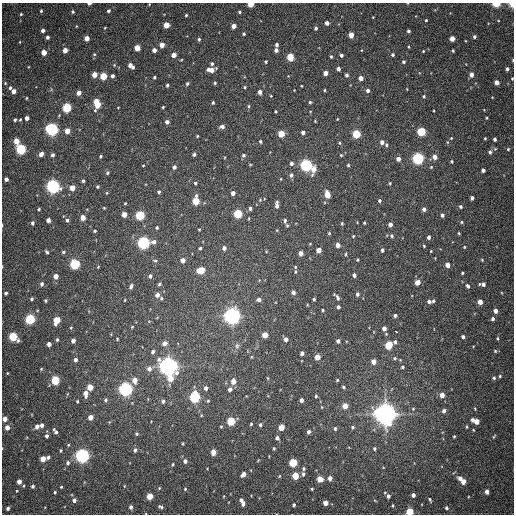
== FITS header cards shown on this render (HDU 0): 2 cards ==
NAXIS1  =                  512
NAXIS2  =                  512

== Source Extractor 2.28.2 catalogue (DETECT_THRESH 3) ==
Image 512 x 512 px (HDU 0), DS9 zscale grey, 1 PNG px = 1 image px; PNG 516 x 516 px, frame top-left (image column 1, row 512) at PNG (2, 3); no overlay
Background 454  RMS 13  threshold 38.6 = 3 sigma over >= 5 px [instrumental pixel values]
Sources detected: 366; all 366 listed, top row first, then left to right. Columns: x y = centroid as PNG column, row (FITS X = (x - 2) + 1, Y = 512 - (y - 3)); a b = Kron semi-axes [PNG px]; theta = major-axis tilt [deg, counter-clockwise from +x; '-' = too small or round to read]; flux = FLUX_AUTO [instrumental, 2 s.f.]
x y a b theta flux
89 4 4 2 - 2.6e+03
149 4 3 3 - 5.5e+02
251 4 4 3 - 1.6e+04
496 4 5 3 - 2.5e+04
512 4 4 3 - 1.3e+04
41 11 4 3 - 1.2e+03
108 11 4 3 - 1.7e+03
73 12 5 4 - 1.4e+03
240 12 4 3 - 1.2e+03
21 14 4 4 - 1.1e+03
186 15 3 3 - 9.3e+02
373 17 3 2 - 5.8e+02
426 20 3 3 - 8.3e+02
327 23 4 4 - 4.3e+03
166 25 4 4 - 1.3e+04
76 26 4 3 - 6.6e+02
234 26 4 4 - 5.7e+03
105 28 3 3 - 6.3e+02
316 28 4 4 - 1.8e+03
43 31 4 4 - 3.3e+03
408 31 4 3 - 1.9e+03
244 34 4 3 - 1.3e+03
351 35 4 4 - 9.8e+03
47 37 4 4 - 2.4e+03
474 37 4 4 - 1.8e+03
87 38 4 4 - 7.7e+03
199 39 4 3 - 1.5e+03
452 39 4 4 - 8.2e+03
20 42 4 3 - 6.0e+02
277 44 4 3 - 2.1e+03
162 45 4 4 - 8.2e+03
408 47 3 2 - 7.8e+02
137 48 4 4 - 1.2e+04
65 50 4 4 - 7.2e+03
154 50 4 4 - 4.8e+03
276 50 4 4 - 3.3e+03
423 51 3 3 - 7.0e+02
453 51 3 3 - 1.0e+03
44 52 4 4 - 1.1e+04
94 54 5 4 - 1.0e+03
174 55 4 4 - 6.4e+03
341 55 3 3 - 1.9e+03
393 55 4 3 - 1.7e+03
331 56 4 3 - 1.1e+03
290 57 5 4 - 2.3e+04
513 60 4 2 - 8.3e+02
266 62 4 3 - 1.1e+03
404 62 4 3 - 1.5e+03
212 64 4 4 - 1.5e+03
114 65 4 3 - 7.5e+02
131 66 6 4 -39 5.9e+03
338 69 4 4 - 3.1e+03
507 69 4 3 - 2.3e+03
211 70 7 4 0 8.3e+03
325 73 4 4 - 5.3e+03
95 74 4 4 - 8.8e+03
346 75 4 4 - 2.1e+03
471 75 5 4 - 4.8e+03
103 76 5 4 - 2.5e+04
112 76 4 3 - 2.6e+03
154 77 3 3 - 1.2e+03
361 78 4 4 - 5.4e+03
512 79 3 3 - 8.4e+02
496 82 4 4 - 5.8e+03
5 83 4 3 - 7.7e+02
215 83 4 3 - 1.2e+03
187 84 5 4 - 1.3e+03
167 85 3 3 - 1.4e+03
245 87 4 3 - 1.1e+03
10 88 5 4 - 1.5e+03
407 89 3 2 - 4.9e+02
324 90 3 3 - 8.4e+02
368 90 4 4 - 2.5e+03
14 91 4 4 - 5.3e+03
260 92 4 4 - 4.3e+03
79 93 5 4 - 4.3e+03
271 96 4 3 - 6.8e+02
424 96 4 3 - 1.0e+03
26 98 4 2 - 6.7e+02
310 102 4 3 - 1.2e+03
213 103 3 3 - 1.3e+03
97 104 8 5 -78 2.3e+04
249 106 5 4 - 1.1e+03
163 107 3 2 - 8.7e+02
67 108 5 5 - 6.0e+04
118 108 3 2 - 5.8e+02
276 111 3 2 - 8.3e+02
434 111 3 2 - 6.9e+02
27 118 4 4 - 3.9e+03
487 118 4 3 - 7.9e+02
20 119 3 3 - 8.1e+02
337 119 3 2 - 5.6e+02
15 120 3 3 - 1.4e+03
315 121 3 3 - 6.8e+02
167 122 4 4 - 3.1e+03
222 126 5 4 - 3.9e+03
52 129 5 5 - 2.2e+05
67 131 4 4 - 1.0e+04
421 132 5 4 - 4.9e+04
303 133 4 4 - 3.1e+03
281 134 4 4 - 1.9e+04
356 134 5 4 - 4.3e+04
197 136 4 3 - 8.9e+02
451 138 5 4 - 8.9e+02
485 138 3 2 - 8.2e+02
495 139 4 3 - 2.2e+03
16 141 5 4 - 1.1e+04
260 141 4 4 - 1.2e+03
382 142 5 4 - 3.5e+03
447 142 5 3 - 8.2e+02
340 143 5 3 - 1.0e+03
386 145 5 4 - 1.3e+03
21 149 5 5 - 9.3e+04
508 149 4 4 - 1.2e+03
490 152 5 5 - 2.0e+03
41 154 5 4 - 4.6e+03
194 154 4 3 - 2.1e+03
53 155 4 4 - 2.3e+03
243 155 5 5 - 1.7e+03
341 155 4 4 - 9.6e+02
101 156 4 3 - 1.2e+03
435 157 4 4 - 6.4e+03
418 158 5 5 - 1.6e+05
398 159 4 4 - 5.0e+03
452 161 3 3 - 1.0e+03
291 163 5 4 - 2.4e+03
306 165 5 5 - 1.8e+05
348 165 4 4 - 1.1e+03
143 166 4 2 - 6.8e+02
174 167 5 4 - 2.5e+03
431 167 4 4 - 8.4e+02
314 169 10 5 78 8.5e+03
483 170 4 4 - 2.9e+03
107 173 5 4 - 1.6e+03
291 175 6 5 - 2.3e+03
6 179 4 4 - 3.3e+03
281 179 4 3 - 6.2e+02
83 181 3 3 - 1.6e+03
195 183 4 4 - 1.4e+03
390 183 3 3 - 8.5e+02
53 186 5 5 - 2.7e+05
97 187 4 4 - 1.3e+03
72 188 4 4 - 9.7e+03
159 192 5 4 - 1.5e+03
107 193 4 4 - 8.0e+02
233 193 4 4 - 4.1e+03
327 194 5 4 - 1.4e+04
472 198 4 3 - 2.6e+03
196 201 6 4 85 2.4e+04
380 201 4 4 - 1.6e+03
125 203 3 3 - 7.4e+02
277 205 7 4 89 4.1e+03
460 207 5 4 - 1.5e+03
104 208 3 3 - 8.0e+02
250 208 5 3 - 1.9e+03
39 209 3 3 - 1.1e+03
424 209 4 4 - 3.1e+03
124 214 4 4 - 8.8e+03
238 214 5 4 - 4.9e+04
140 215 5 5 - 6.1e+04
442 215 4 3 - 2.4e+03
83 217 4 4 - 8.8e+03
249 218 4 3 - 6.8e+02
48 220 4 4 - 3.3e+03
67 220 4 4 - 1.8e+03
285 220 5 4 - 1.9e+03
462 222 4 4 - 1.1e+03
32 223 4 3 - 2.0e+03
342 223 4 3 - 1.0e+03
364 223 3 2 - 9.0e+02
287 225 5 4 - 1.0e+03
390 225 4 4 - 4.2e+03
157 228 4 4 - 1.3e+03
199 230 3 2 - 6.9e+02
277 230 4 3 - 6.9e+02
95 231 3 3 - 1.1e+03
329 233 4 4 - 1.0e+03
459 233 4 3 - 9.6e+02
353 236 4 3 - 7.8e+02
392 236 5 4 - 1.5e+03
428 237 4 3 - 2.6e+03
144 243 6 5 - 1.9e+05
310 244 3 3 - 7.5e+02
338 245 4 4 - 6.0e+03
424 246 3 3 - 8.8e+02
464 247 4 3 - 7.8e+02
200 248 3 3 - 1.3e+03
224 248 4 4 - 3.2e+03
319 250 4 4 - 7.0e+03
382 250 4 3 - 1.9e+03
431 251 3 2 - 6.0e+02
47 252 4 3 - 1.5e+03
63 252 5 4 - 1.2e+03
301 253 4 4 - 5.7e+03
345 254 4 4 - 1.0e+03
155 260 6 3 -8 1.0e+03
183 260 4 4 - 5.8e+03
357 260 3 3 - 9.5e+02
482 260 5 4 - 1.0e+03
75 264 5 5 - 8.7e+04
447 265 4 4 - 6.8e+03
2 266 3 2 - 5.8e+02
98 267 4 3 - 6.6e+02
201 270 6 5 - 2.3e+04
295 272 7 5 -85 1.5e+03
462 273 3 3 - 1.1e+03
354 275 4 4 - 2.5e+03
56 276 4 4 - 6.4e+03
150 276 5 4 - 1.8e+03
418 282 4 4 - 8.7e+03
42 284 5 4 - 2.4e+03
159 284 4 3 - 1.3e+03
483 284 8 5 -5 3.5e+03
131 286 5 3 - 2.2e+03
468 286 6 4 -62 2.3e+03
293 292 5 5 - 2.7e+03
6 293 3 3 - 1.7e+03
502 293 4 3 - 6.7e+02
357 294 4 4 - 2.1e+03
157 295 5 4 - 4.5e+03
337 297 8 3 -51 2.5e+03
161 298 5 4 - 1.1e+03
32 299 4 4 - 1.4e+03
314 299 3 3 - 1.3e+03
125 300 4 2 - 6.3e+02
259 300 5 4 - 2.8e+03
45 301 3 3 - 1.3e+03
429 301 4 4 - 2.4e+03
433 301 4 3 - 1.3e+03
480 302 4 4 - 7.0e+03
307 305 4 2 - 5.7e+02
338 307 4 3 - 2.1e+03
323 310 3 3 - 1.1e+03
496 311 4 4 - 5.3e+03
395 315 3 3 - 1.8e+03
232 316 6 5 - 5.8e+05
30 319 5 5 - 8.2e+04
493 319 5 4 - 2.4e+03
57 320 6 4 70 2.2e+04
132 327 4 3 - 7.2e+02
71 328 3 3 - 7.2e+02
384 328 4 4 - 4.3e+03
396 332 3 3 - 2.9e+03
265 335 4 4 - 1.2e+04
13 337 5 5 - 4.5e+04
463 337 4 3 - 2.0e+03
497 338 5 4 - 1.2e+03
117 339 3 2 - 7.6e+02
286 339 5 4 - 3.4e+03
57 340 4 3 - 1.2e+03
73 341 4 4 - 4.0e+03
338 341 4 4 - 2.3e+03
395 342 4 4 - 1.9e+03
164 343 5 5 - 4.4e+03
49 344 4 4 - 3.9e+03
389 345 5 4 - 2.8e+04
237 346 7 6 - 2.2e+03
495 351 5 5 - 1.2e+03
153 352 5 4 - 2.2e+03
302 353 4 4 - 3.3e+03
317 357 4 4 - 1.0e+04
395 358 5 4 - 1.4e+03
75 360 4 4 - 2.8e+03
373 362 4 4 - 7.0e+03
169 366 6 6 - 7.5e+05
402 367 4 4 - 1.2e+03
41 369 4 3 - 7.7e+02
149 369 6 6 - 4.2e+03
7 373 4 3 - 6.0e+02
500 376 4 4 - 1.1e+03
171 378 6 6 - 1.1e+04
268 378 5 3 - 7.6e+02
494 378 5 4 - 1.7e+03
55 380 5 4 - 4.6e+04
135 380 6 5 - 7.5e+03
337 380 4 3 - 9.3e+02
233 381 5 4 - 6.6e+03
90 387 5 4 - 1.4e+04
343 387 4 3 - 1.2e+03
206 388 5 5 - 2.8e+03
125 389 5 5 - 2.9e+05
230 389 5 4 - 3.4e+03
86 394 8 5 86 5.7e+03
442 395 4 4 - 6.7e+03
316 396 4 4 - 1.1e+03
195 397 5 5 - 1.1e+05
106 400 6 5 - 1.8e+03
301 400 4 3 - 3.2e+03
77 401 4 3 - 8.9e+02
163 401 5 4 - 1.9e+03
208 401 4 3 - 9.8e+02
345 406 4 4 - 1.1e+04
322 407 4 3 - 6.2e+02
413 409 4 4 - 9.0e+02
475 409 3 3 - 7.4e+02
444 411 5 4 - 2.8e+03
385 414 7 7 - 1.1e+06
201 415 4 3 - 6.8e+02
90 417 4 4 - 9.0e+03
5 419 4 4 - 5.6e+03
472 420 4 3 - 3.1e+03
231 421 5 4 - 3.7e+04
477 421 4 4 - 6.9e+03
251 424 3 3 - 8.6e+02
42 425 4 4 - 3.3e+03
260 425 4 4 - 1.6e+03
37 426 5 4 - 3.9e+03
221 426 4 3 - 8.3e+02
7 427 5 4 - 6.0e+03
281 427 4 4 - 1.3e+04
352 427 5 5 - 1.5e+03
467 427 4 3 - 9.9e+02
335 428 4 4 - 1.7e+03
55 431 7 3 -58 2.5e+03
309 432 4 3 - 2.5e+03
137 434 4 4 - 1.4e+03
47 436 4 4 - 2.3e+03
454 436 3 2 - 8.9e+02
494 437 7 3 54 9.0e+02
277 438 4 4 - 2.1e+03
183 443 3 2 - 8.2e+02
274 448 4 3 - 9.7e+02
374 449 4 4 - 1.5e+03
61 450 4 3 - 1.1e+03
135 450 5 4 - 2.2e+03
213 452 5 4 - 8.1e+03
82 456 5 5 - 3.2e+05
48 457 4 4 - 1.8e+03
43 459 4 4 - 1.1e+04
185 461 5 4 - 3.0e+03
68 463 6 5 - 2.1e+03
293 463 5 4 - 4.0e+04
172 464 4 3 - 9.9e+02
304 468 4 4 - 1.4e+03
243 474 5 4 - 5.1e+03
303 474 6 4 76 2.1e+03
279 476 4 3 - 7.6e+02
295 476 5 4 - 2.1e+04
330 478 5 4 - 4.4e+03
460 478 5 4 - 3.6e+03
320 479 5 4 - 1.3e+04
463 481 4 4 - 6.6e+03
19 482 4 4 - 5.5e+03
33 486 4 3 - 1.7e+03
124 486 4 2 - 6.3e+02
61 487 3 3 - 8.6e+02
185 489 4 4 - 9.4e+02
312 489 3 3 - 9.9e+02
55 492 3 3 - 9.7e+02
487 492 4 4 - 4.9e+03
413 495 4 4 - 3.4e+03
150 496 5 4 - 1.6e+04
224 496 4 3 - 5.3e+02
388 496 5 4 - 2.4e+03
74 500 4 4 - 3.3e+03
241 500 5 5 - 2.0e+03
430 500 4 2 - 1.0e+03
325 503 4 4 - 6.8e+03
243 504 5 4 - 2.4e+03
294 505 4 3 - 1.7e+03
393 505 4 2 - 8.0e+02
131 507 4 4 - 2.7e+03
161 507 6 4 -23 1.9e+03
8 508 3 3 - 2.0e+03
446 508 3 3 - 1.6e+03
410 512 4 4 - 3.1e+04
At the frame edge (FLAGS 8, measured only in part): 9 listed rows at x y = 89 4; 149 4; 251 4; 496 4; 512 4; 513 60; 512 79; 2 266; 410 512